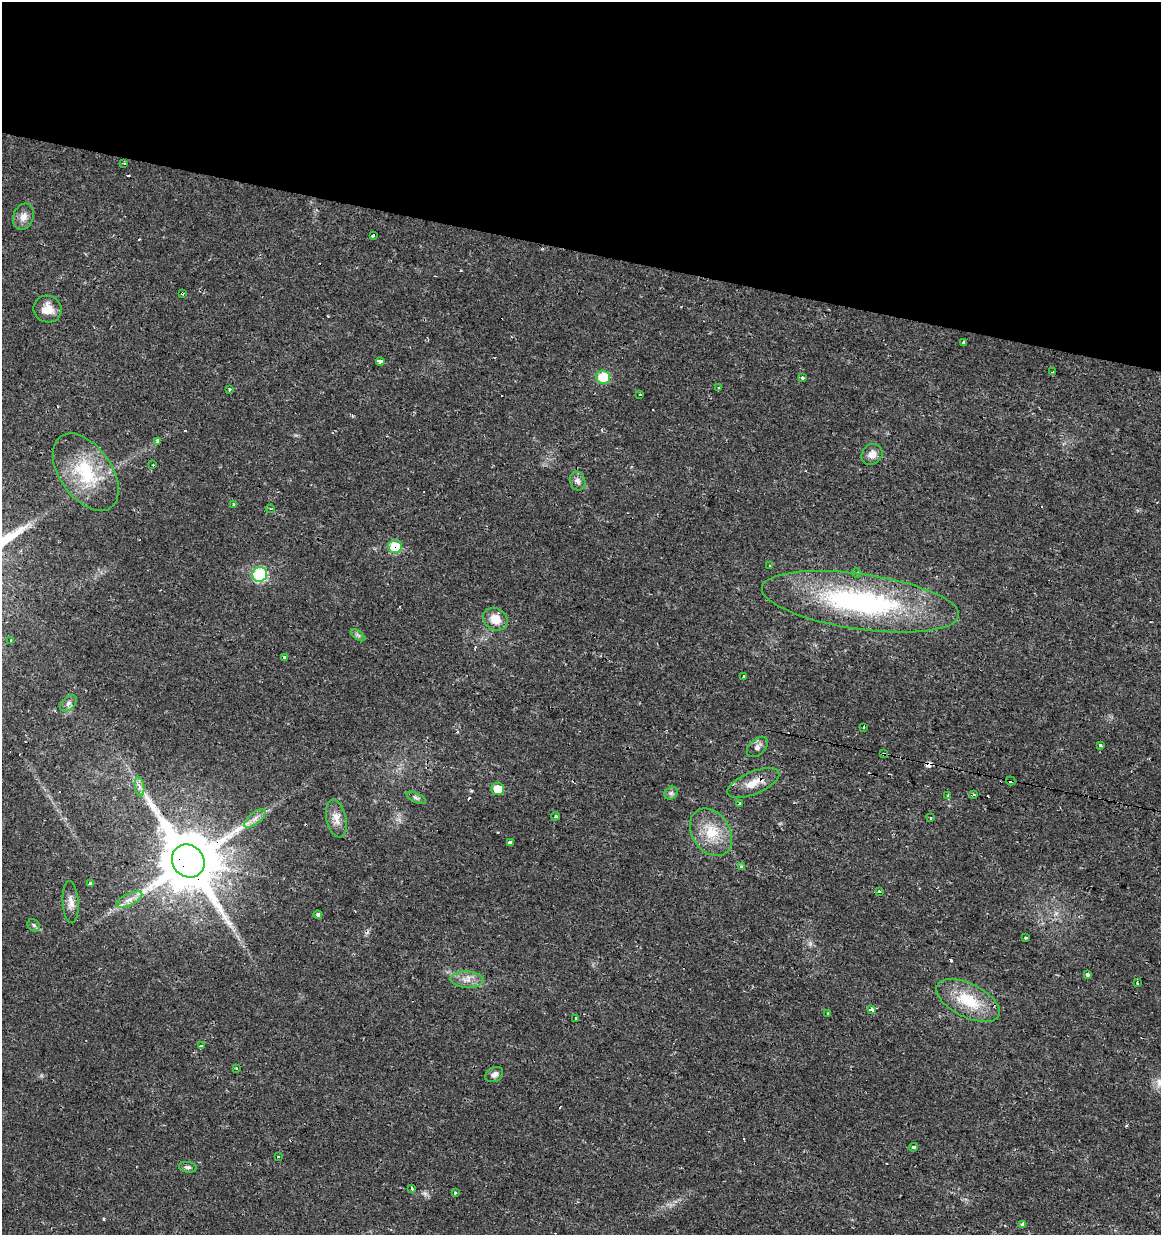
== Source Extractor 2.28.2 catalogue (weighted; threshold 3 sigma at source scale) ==
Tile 2 of 4 x 4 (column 2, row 1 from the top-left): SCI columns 1445-2603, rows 3699-4931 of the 5145 x 4941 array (HDU 1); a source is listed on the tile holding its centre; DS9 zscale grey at full resolution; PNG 1163 x 1237 px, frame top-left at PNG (2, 2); each listed source drawn as its Kron ellipse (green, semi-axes under 4 px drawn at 4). Shown black and unused: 20% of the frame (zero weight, under 2 of 3 exposures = <1% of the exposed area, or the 3 px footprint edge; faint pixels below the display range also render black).
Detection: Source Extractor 2.28.2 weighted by HDU 2 'WHT'; one run over the whole footprint, this tile lists its part. Background 0.0131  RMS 0.003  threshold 0.0136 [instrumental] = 3 sigma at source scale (4.5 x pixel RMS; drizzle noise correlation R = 1.50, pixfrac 1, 0.0396/0.0396 arcsec/px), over >= 5 px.
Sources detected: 94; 18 cosmic-ray / hot-pixel residue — neither listed nor drawn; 1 inside a brighter listed object's ellipse — not listed separately; the other 75 listed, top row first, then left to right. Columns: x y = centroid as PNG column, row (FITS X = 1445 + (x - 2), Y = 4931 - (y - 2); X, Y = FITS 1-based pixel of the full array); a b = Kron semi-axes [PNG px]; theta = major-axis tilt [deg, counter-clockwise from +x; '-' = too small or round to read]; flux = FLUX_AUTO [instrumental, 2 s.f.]
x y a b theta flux
124 163 3 2 - 0.56
23 217 13 10 72 2.2
374 235 3 3 - 2.8
182 293 4 3 - 0.72
48 309 14 13 - 4.1
964 343 4 3 - 1.7
380 362 4 3 - 21
1053 372 4 3 - 3.3
603 377 7 6 - 11
803 378 3 3 - 3.2
719 387 3 2 - 0.39
229 389 4 3 - 0.33
640 394 3 2 - 0.49
157 441 4 3 - 2.3
872 454 11 9 47 2.4
153 465 2 2 - 0.22
86 472 44 26 -55 20
578 481 9 7 -70 1.3
234 504 4 3 - 1.4
270 509 4 3 - 0.41
395 547 7 6 - 13
770 566 3 3 - 0.29
857 573 5 3 - 0.37
260 574 7 7 - 28
860 602 99 27 -8 65
495 619 13 11 -31 4.3
358 635 8 4 -36 0.66
11 640 3 3 - 1.2
285 657 4 3 - 2.2
744 677 3 3 - 6.4
68 703 10 6 45 1.1
864 727 3 2 - 0.26
1100 746 3 3 - 2.1
757 747 12 8 44 1.4
884 754 3 2 - 0.49
1011 781 4 3 - 3.4
753 783 28 11 23 4.6
139 787 10 4 -81 1.1
498 789 6 6 - 5.8
671 793 7 6 - 0.76
948 795 3 3 - 2.4
973 795 3 3 - 0.86
416 798 10 4 -27 0.8
740 804 3 3 - 2.2
555 816 4 3 - 0.34
255 818 13 6 39 1.8
930 818 3 3 - 0.98
336 819 19 10 -78 3
711 832 26 18 -57 9
510 843 4 3 - 11
188 861 17 15 -48 2800
742 866 3 3 - 1.1
90 883 4 3 - 1.1
879 891 3 3 - 0.78
129 900 14 5 25 2.1
71 902 21 8 -86 2.3
318 914 4 3 - 1.2
34 925 7 5 -45 0.65
1025 937 3 3 - 0.81
1088 974 3 3 - 2.1
467 980 16 8 -2 2.7
1137 983 3 3 - 0.41
968 1001 34 16 -26 13
871 1010 4 3 - 4.3
828 1014 3 3 - 2.3
576 1018 4 2 - 0.95
201 1046 3 3 - 3.6
236 1068 4 2 - 0.31
494 1074 9 7 31 1.4
914 1147 4 3 - 0.54
278 1157 3 3 - 0.92
188 1167 9 5 -7 0.75
411 1189 3 3 - 2.9
456 1193 3 3 - 2.8
1022 1225 3 3 - 5.1
Overlapping masked pixels (flux is a lower limit): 6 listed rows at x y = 182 293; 395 547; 884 754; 1011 781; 753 783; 188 861